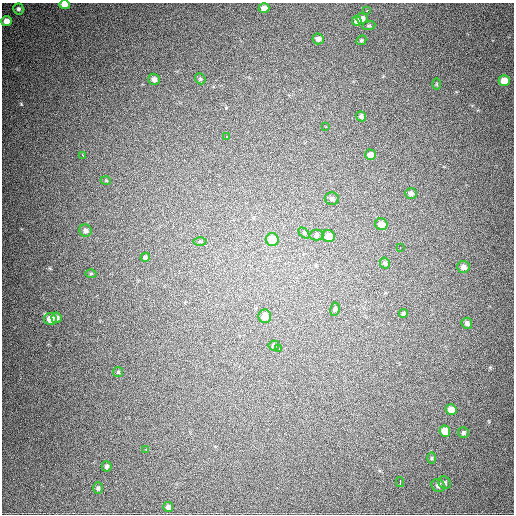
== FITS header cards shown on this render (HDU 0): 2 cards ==
NAXIS1  =                  512
NAXIS2  =                  512

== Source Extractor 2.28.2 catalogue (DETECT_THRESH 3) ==
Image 512 x 512 px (HDU 0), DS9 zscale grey, 1 PNG px = 1 image px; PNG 516 x 516 px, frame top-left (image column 1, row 512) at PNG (2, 3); each listed source drawn as its Kron ellipse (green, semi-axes under 4 px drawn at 4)
Background 764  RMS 21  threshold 63.5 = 3 sigma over >= 5 px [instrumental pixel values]
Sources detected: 54; all 54 listed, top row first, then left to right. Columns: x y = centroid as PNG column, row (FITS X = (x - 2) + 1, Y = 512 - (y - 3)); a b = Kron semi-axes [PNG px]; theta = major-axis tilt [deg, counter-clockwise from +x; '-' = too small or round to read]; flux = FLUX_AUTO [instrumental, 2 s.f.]
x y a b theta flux
64 5 5 4 - 12000
264 8 5 5 - 9000
18 9 6 5 - 3000
367 11 4 2 - 3400
362 18 5 5 - 7300
7 21 5 5 - 14000
357 21 5 4 - 5500
369 26 6 3 8 1700
318 39 6 5 - 5000
361 40 5 4 - 1900
154 79 6 5 - 6400
200 79 6 5 - 2000
504 81 5 5 - 18000
437 84 5 3 - 1300
361 116 5 5 - 3500
325 127 3 3 - 2800
227 137 3 2 - 3000
371 155 5 5 - 9300
83 156 4 2 - 4400
106 181 5 3 - 1200
411 193 6 5 - 4200
332 199 7 6 - 4200
381 224 6 5 - 12000
85 230 6 6 - 5100
304 233 6 4 -45 1700
316 235 7 5 -2 3000
328 236 6 6 - 14000
272 240 6 6 - 40000
200 241 6 4 -1 2000
400 247 3 2 - 5800
145 257 5 4 - 2600
385 263 5 4 - 2900
463 267 6 6 - 6300
91 273 5 3 - 1600
335 309 7 4 81 2500
403 314 4 4 - 2800
265 316 7 6 - 13000
56 318 5 5 - 4700
50 319 6 6 - 16000
467 323 5 5 - 5400
274 345 5 5 - 2800
278 348 3 2 - 4100
118 372 5 5 - 1600
451 410 5 5 - 14000
445 431 5 5 - 21000
463 433 6 5 - 2600
146 449 3 3 - 5700
431 458 6 4 89 1700
107 466 5 5 - 3100
400 482 5 2 - 12000
445 483 6 6 - 2600
438 485 7 6 - 4500
98 488 5 5 - 2300
168 507 5 5 - 5100
At the frame edge (FLAGS 8, measured only in part): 1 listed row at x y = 64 5